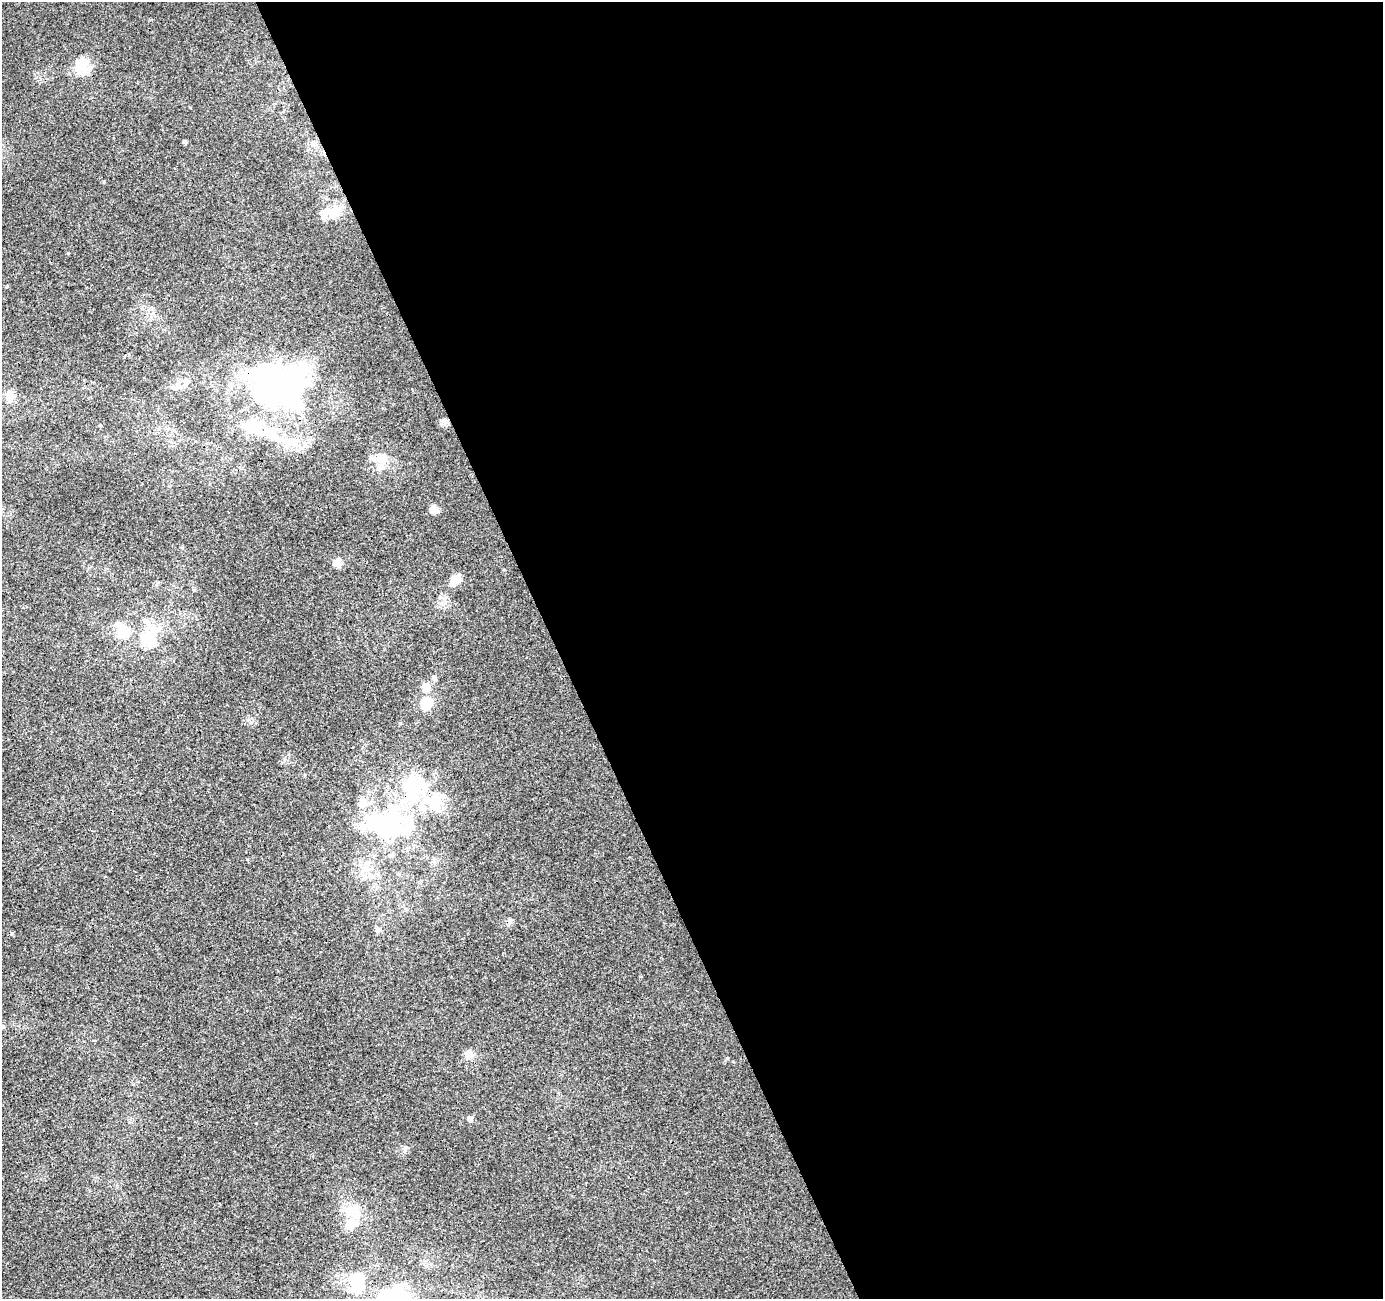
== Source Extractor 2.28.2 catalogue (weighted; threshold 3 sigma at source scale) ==
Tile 8 of 4 x 4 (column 4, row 2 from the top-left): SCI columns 4196-5576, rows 2698-3994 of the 5633 x 5451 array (HDU 1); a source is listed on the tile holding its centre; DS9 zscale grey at full resolution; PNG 1385 x 1301 px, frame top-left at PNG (2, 2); no overlay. Shown black and unused: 60% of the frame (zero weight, under 3 of 4 exposures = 5% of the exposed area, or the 3 px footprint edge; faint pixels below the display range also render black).
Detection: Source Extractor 2.28.2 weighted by HDU 2 'WHT'; one run over the whole footprint, this tile lists its part. Background 0.00134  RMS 0.0035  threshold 0.0158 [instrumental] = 3 sigma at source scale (4.5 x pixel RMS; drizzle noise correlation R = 1.50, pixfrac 1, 0.0396/0.0396 arcsec/px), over >= 5 px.
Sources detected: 38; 6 inside a brighter object's white glare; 2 cosmic-ray / hot-pixel residue — not listed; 5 inside a brighter listed object's ellipse — not listed separately; the other 25 listed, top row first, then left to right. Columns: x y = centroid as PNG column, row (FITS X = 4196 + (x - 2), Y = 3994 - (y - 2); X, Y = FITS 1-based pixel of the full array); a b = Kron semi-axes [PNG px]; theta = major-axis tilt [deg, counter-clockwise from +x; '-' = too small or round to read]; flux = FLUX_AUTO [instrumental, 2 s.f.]
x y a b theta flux
81 66 23 17 84 7
184 142 4 4 - 0.67
104 182 5 3 - 0.27
335 212 26 15 45 6.6
7 286 4 3 - 0.31
276 380 70 50 -23 120
9 395 13 11 -84 2.9
444 421 9 6 -59 1.1
253 429 40 18 -7 14
382 458 18 12 -30 5.4
434 510 10 9 - 2.4
337 563 12 10 -29 2.1
455 579 13 11 23 3.2
124 631 22 14 -55 9.5
145 636 40 18 52 13
434 678 7 6 - 0.88
426 686 13 11 -70 2.6
426 703 15 12 52 7.3
408 822 79 51 -25 43
378 930 8 7 - 1.1
469 1055 8 6 -45 1.5
727 1058 4 4 - 0.35
470 1119 5 5 - 2.5
352 1211 22 13 28 6.2
358 1282 32 22 87 13
Overlapping masked pixels (flux is a lower limit): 1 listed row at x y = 276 380
Unlisted compact peaks at least as high as the median listed source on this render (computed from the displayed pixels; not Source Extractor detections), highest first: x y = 256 1123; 68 253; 194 590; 247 859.